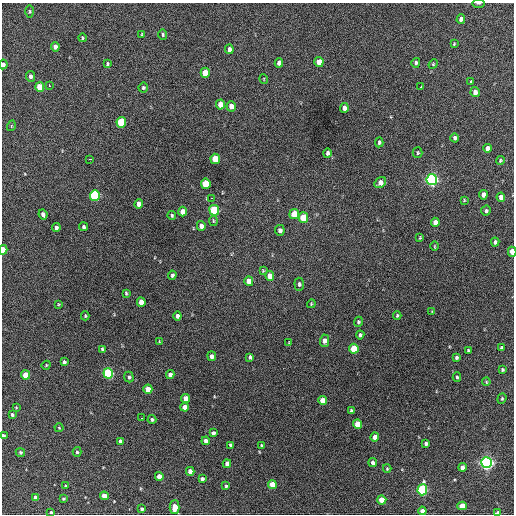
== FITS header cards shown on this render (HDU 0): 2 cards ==
NAXIS1  =                  512 / Axis length
NAXIS2  =                  512 / Axis length

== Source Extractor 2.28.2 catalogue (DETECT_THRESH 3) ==
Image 512 x 512 px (HDU 0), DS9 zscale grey, 1 PNG px = 1 image px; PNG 516 x 516 px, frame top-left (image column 1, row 512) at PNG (2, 3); each listed source drawn as its Kron ellipse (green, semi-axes under 4 px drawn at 4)
Background 707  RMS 20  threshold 58.6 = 3 sigma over >= 5 px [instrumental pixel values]
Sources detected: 142; all 142 listed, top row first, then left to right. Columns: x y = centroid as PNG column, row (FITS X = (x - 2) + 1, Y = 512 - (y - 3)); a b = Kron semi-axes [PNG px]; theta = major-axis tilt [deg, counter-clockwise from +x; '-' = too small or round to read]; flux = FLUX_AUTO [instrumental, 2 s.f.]
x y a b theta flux
478 3 6 3 0 1400
30 11 6 3 -90 1400
461 19 5 4 - 5500
142 34 3 2 - 1100
163 34 5 4 - 1800
82 38 4 3 - 1500
454 44 4 3 - 1100
55 47 4 4 - 7000
229 49 5 4 - 4400
319 62 5 4 - 15000
279 63 4 4 - 4900
416 63 5 4 - 2800
3 64 5 4 - 3300
107 64 4 3 - 1700
433 64 5 4 - 1400
205 73 5 4 - 23000
30 76 5 4 - 4700
264 79 5 3 - 990
471 82 3 3 - 1600
49 85 3 2 - 4000
40 87 5 4 - 29000
421 87 3 3 - 2900
143 88 5 5 - 2200
475 92 5 4 - 6600
220 105 5 4 - 14000
231 106 5 4 - 10000
344 108 5 4 - 6100
121 122 5 4 - 68000
11 126 5 3 - 1100
455 138 5 4 - 3300
379 142 5 3 - 2400
487 148 4 4 - 5400
327 153 4 3 - 3200
417 153 5 5 - 1800
89 159 3 2 - 4800
215 159 5 4 - 38000
500 160 4 3 - 1500
432 180 5 5 - 390000
380 183 6 5 - 8500
206 184 5 5 - 40000
95 195 5 5 - 120000
483 195 5 4 - 9000
501 197 4 4 - 7000
212 198 3 2 - 5800
464 200 4 3 - 1300
139 204 5 4 - 8400
214 210 5 5 - 92000
486 211 5 5 - 2800
183 212 5 4 - 11000
43 214 5 4 - 4100
294 214 5 4 - 25000
172 215 4 4 - 2000
303 218 5 5 - 44000
213 221 5 3 - 1500
435 222 5 4 - 8800
201 226 5 4 - 8800
56 227 4 4 - 4400
83 227 4 4 - 2500
280 230 5 5 - 4900
420 238 3 3 - 1200
495 242 4 4 - 3400
434 246 5 3 - 1100
3 250 5 3 - 24000
512 252 5 3 - 21000
263 271 4 4 - 1300
172 275 4 4 - 3100
270 276 5 4 - 12000
249 281 5 4 - 14000
299 284 6 5 - 3100
126 293 4 2 - 1800
141 302 5 4 - 12000
58 304 4 4 - 1000
311 304 4 3 - 1200
432 312 4 3 - 910
85 316 4 3 - 1400
177 316 4 4 - 4500
397 316 4 3 - 1600
358 322 5 4 - 2000
360 335 4 3 - 2800
159 341 4 2 - 870
325 341 6 4 89 8800
289 343 3 2 - 860
501 347 4 4 - 1500
102 349 4 3 - 2100
354 349 5 4 - 45000
468 350 3 3 - 1300
212 356 5 4 - 5100
250 357 4 3 - 3000
456 357 3 3 - 2400
64 362 4 3 - 2600
46 365 4 4 - 1200
502 370 3 3 - 1900
108 373 5 5 - 160000
25 375 4 4 - 21000
170 375 4 4 - 6100
129 377 5 4 - 3100
457 377 5 3 - 1700
486 382 4 3 - 1300
148 389 4 4 - 20000
186 398 4 4 - 12000
502 399 5 4 - 1600
323 401 4 4 - 19000
16 407 3 3 - 1100
185 407 4 4 - 12000
351 410 3 3 - 2300
12 415 4 4 - 2300
141 418 2 2 - 2600
152 419 4 4 - 2500
358 424 4 4 - 27000
59 428 4 4 - 1200
213 433 4 3 - 3400
3 435 3 3 - 2900
375 437 4 4 - 12000
120 441 4 4 - 6500
206 441 4 4 - 7000
426 444 4 3 - 3200
231 445 4 4 - 4600
261 445 3 3 - 1600
20 452 5 4 - 2200
77 452 5 4 - 2100
486 462 5 5 - 460000
373 463 4 4 - 4500
227 464 4 4 - 6800
462 467 4 4 - 8600
387 469 4 4 - 1500
190 471 4 4 - 11000
159 476 4 4 - 11000
202 479 4 3 - 3400
272 484 4 4 - 20000
65 486 4 4 - 1500
226 486 4 3 - 1900
422 490 5 5 - 160000
104 496 4 4 - 15000
35 497 4 4 - 7500
63 499 3 3 - 1600
382 500 4 4 - 29000
462 506 4 4 - 17000
175 507 7 5 89 15000
142 509 3 3 - 2400
422 511 4 4 - 10000
51 512 3 3 - 1900
498 513 4 3 - 8800
At the frame edge (FLAGS 8, measured only in part): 7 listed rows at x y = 478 3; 3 64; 3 250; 512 252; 3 435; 51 512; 498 513